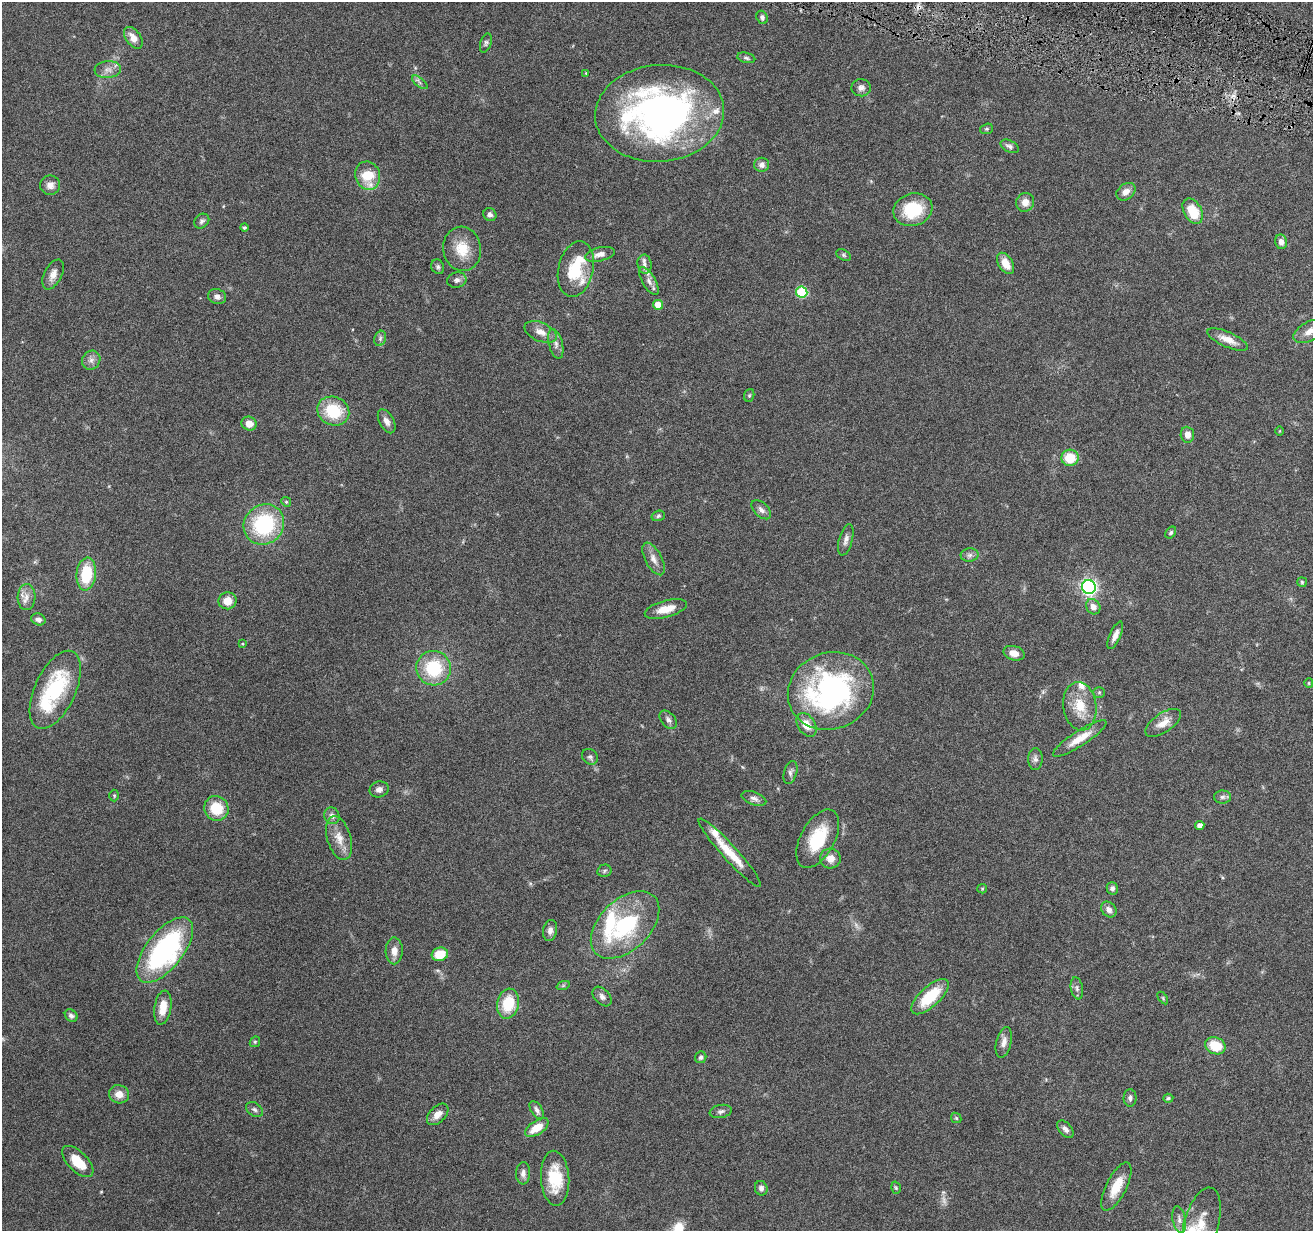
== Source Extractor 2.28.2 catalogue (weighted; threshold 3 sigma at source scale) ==
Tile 10 of 4 x 4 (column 2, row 3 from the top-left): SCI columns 1313-2623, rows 1483-2711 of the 5244 x 5297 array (HDU 1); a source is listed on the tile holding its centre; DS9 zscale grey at full resolution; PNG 1315 x 1233 px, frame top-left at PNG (2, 2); each listed source drawn as its Kron ellipse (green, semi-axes under 4 px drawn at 4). Shown black and unused: <1% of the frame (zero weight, under 4 of 8 exposures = <1% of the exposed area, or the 3 px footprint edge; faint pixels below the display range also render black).
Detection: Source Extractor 2.28.2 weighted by HDU 2 'WHT'; one run over the whole footprint, this tile lists its part. Background 0.0595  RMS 0.0042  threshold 0.0172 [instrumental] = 3 sigma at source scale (4.09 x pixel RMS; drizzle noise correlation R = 1.36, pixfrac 0.8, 0.05/0.05 arcsec/px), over >= 5 px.
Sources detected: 142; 2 too faint to see at this stretch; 1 cosmic-ray / hot-pixel residue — neither listed nor drawn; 9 inside a brighter listed object's ellipse — not listed separately; the other 130 listed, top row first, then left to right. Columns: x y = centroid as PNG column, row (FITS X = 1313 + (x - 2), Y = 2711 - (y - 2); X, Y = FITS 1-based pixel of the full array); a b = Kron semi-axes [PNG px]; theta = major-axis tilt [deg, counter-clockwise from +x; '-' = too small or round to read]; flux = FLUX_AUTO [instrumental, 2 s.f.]
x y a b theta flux
762 17 7 5 -71 0.97
133 38 12 7 -54 3.5
486 43 10 5 71 0.93
746 58 9 5 -13 0.87
108 70 13 8 6 2.7
586 73 4 4 - 0.34
420 82 9 4 -39 0.97
861 88 9 8 - 1.7
660 113 64 48 5 150
987 129 6 5 - 0.67
1009 146 10 6 -27 1.4
762 165 7 7 - 1.8
368 176 14 12 -72 12
50 185 10 9 - 2.5
1126 192 10 7 38 2.8
1025 202 9 9 - 3.2
913 210 20 16 17 17
1193 211 14 9 -61 9.8
490 214 7 6 - 1.3
202 221 8 6 42 1.1
244 227 4 4 - 0.62
1281 242 7 6 - 2.2
462 249 22 19 -80 9.3
600 254 15 7 13 2.5
843 255 7 5 -28 0.75
1005 263 11 7 -58 5.5
644 264 9 7 -83 1.7
438 267 7 6 - 0.95
576 269 28 17 77 14
53 274 16 9 63 3
457 280 9 7 13 1.6
649 281 16 6 -59 2.3
802 292 5 5 - 26
217 297 9 7 -19 1.6
658 305 5 5 - 4.9
1310 331 18 9 28 3.7
541 332 17 9 -23 3.5
380 338 8 5 70 0.97
1228 340 22 7 -24 4.5
556 344 15 7 -75 2.1
91 360 10 9 - 2
749 395 6 5 - 0.58
333 411 16 14 -23 16
387 421 13 7 -62 2.4
249 424 8 7 - 3.7
1280 431 5 3 - 0.31
1187 435 8 6 -84 2.7
1070 458 8 8 - 9.4
286 502 5 4 - 0.49
761 510 11 7 -44 1.7
658 516 7 5 17 0.76
264 524 21 19 44 34
1171 533 6 4 52 0.67
846 540 16 6 75 2
970 555 9 6 2 1.4
653 559 18 8 -62 3
86 574 16 9 84 16
1302 582 5 4 - 0.52
1089 587 7 7 - 94
26 597 13 9 88 2.9
227 601 9 8 - 4.9
1093 607 8 6 -57 2.6
666 609 21 8 15 5.4
38 619 7 6 - 1.6
1115 635 15 5 66 2.3
242 644 4 4 - 0.37
1014 653 11 7 -16 3.3
434 668 17 17 - 20
1309 683 5 4 - 0.38
55 690 42 20 65 32
831 691 44 38 21 93
1099 692 5 5 - 0.58
1080 706 24 16 -82 9.8
668 720 10 7 -50 1.4
1163 723 21 9 34 4.5
807 725 13 8 -57 4.7
1080 738 31 7 33 6.4
590 757 8 7 - 1.1
1035 759 11 7 88 1.6
790 772 11 6 73 1.4
379 789 9 8 - 2
114 795 6 5 - 0.55
1222 797 8 6 1 1.2
754 798 13 6 -19 1.7
216 808 12 12 - 11
332 816 8 7 - 1.8
1200 826 4 4 - 2.3
339 838 22 12 -73 5.4
818 839 32 17 61 18
730 853 45 7 -48 10
830 858 10 10 - 3.5
604 871 7 6 - 0.84
1112 888 6 5 - 1.4
982 889 5 4 - 0.43
1109 909 9 7 -46 2
625 925 41 25 44 37
550 930 10 7 78 1.8
165 950 39 18 52 73
394 951 13 8 90 3.2
440 954 8 7 - 8.3
563 986 7 4 20 0.57
1077 988 11 6 -79 1.4
602 997 11 7 -46 1.7
930 997 23 10 43 15
1163 998 7 3 -55 0.48
508 1004 15 10 76 13
163 1008 17 8 81 6.3
71 1016 7 5 -44 1.2
255 1042 5 5 - 0.52
1004 1042 15 7 76 2.6
1215 1046 10 8 -22 9
701 1057 6 5 - 0.96
119 1094 10 9 - 3.5
1130 1098 9 6 89 1.2
1168 1098 5 4 - 0.6
254 1110 9 6 -33 1.1
537 1110 10 5 -57 1.4
721 1111 11 6 11 1.2
438 1114 13 8 45 3.3
956 1118 6 4 -45 0.55
537 1128 13 6 33 6.6
1065 1129 10 6 -48 1.6
78 1162 20 9 -45 8.1
523 1173 11 7 88 1.9
555 1178 27 14 -86 14
1116 1187 26 10 63 7.7
761 1188 7 6 - 1.3
896 1188 6 4 -73 0.56
1179 1219 13 6 -80 2.1
1201 1224 37 17 74 11
Isophote crosses this tile's border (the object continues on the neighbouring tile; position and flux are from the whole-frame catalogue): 3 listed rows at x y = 660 113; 1310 331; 1201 1224